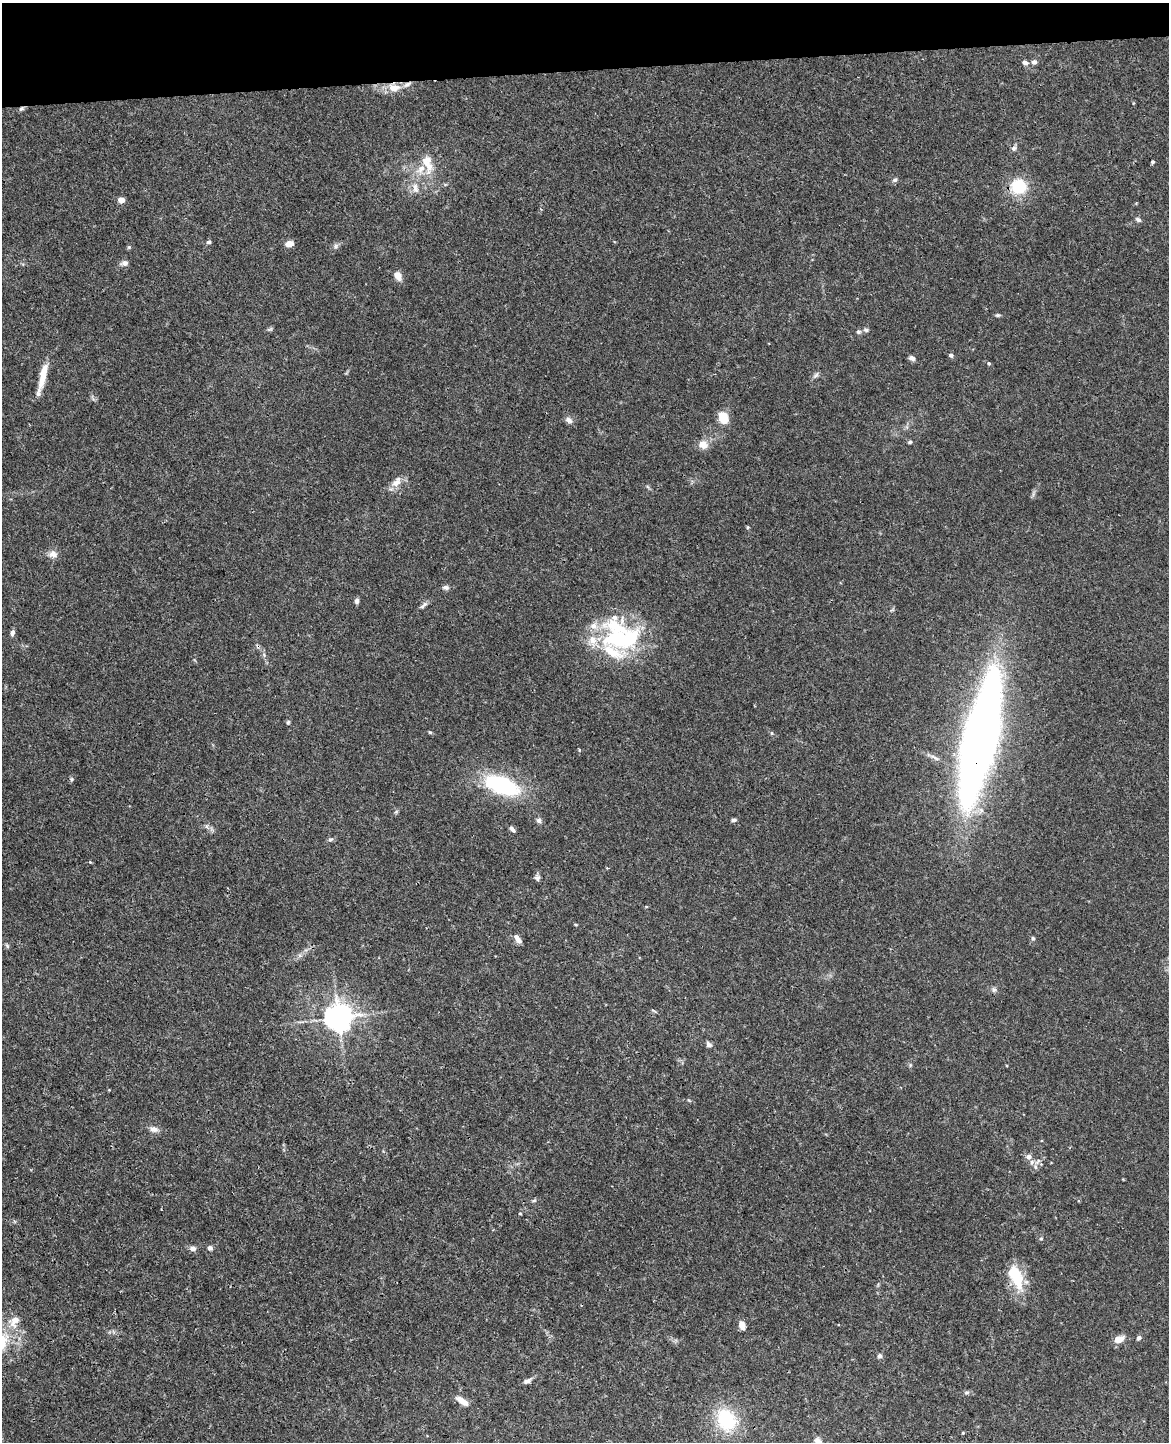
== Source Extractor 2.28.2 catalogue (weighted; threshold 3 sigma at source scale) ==
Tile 3 of 4 x 3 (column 3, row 1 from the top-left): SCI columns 2391-3557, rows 3028-4467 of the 4782 x 4720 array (HDU 1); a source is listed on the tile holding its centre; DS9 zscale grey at full resolution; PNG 1171 x 1444 px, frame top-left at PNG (2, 3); no overlay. Shown black and unused: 5% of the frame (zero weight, under 3 of 4 exposures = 6% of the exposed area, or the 3 px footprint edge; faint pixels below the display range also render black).
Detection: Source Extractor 2.28.2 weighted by HDU 2 'WHT'; one run over the whole footprint, this tile lists its part. Background 0.043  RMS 0.0031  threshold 0.0138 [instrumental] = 3 sigma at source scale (4.5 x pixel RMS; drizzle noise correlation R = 1.50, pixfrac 1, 0.05/0.05 arcsec/px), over >= 5 px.
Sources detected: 93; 2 inside a brighter object's white glare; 2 cosmic-ray / hot-pixel residue — not listed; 9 inside a brighter listed object's ellipse — not listed separately; the other 80 listed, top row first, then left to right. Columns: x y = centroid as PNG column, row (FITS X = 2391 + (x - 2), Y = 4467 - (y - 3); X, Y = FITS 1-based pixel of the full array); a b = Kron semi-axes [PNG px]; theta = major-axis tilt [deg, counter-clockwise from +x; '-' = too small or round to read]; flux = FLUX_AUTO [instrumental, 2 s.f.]
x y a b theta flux
1034 62 5 5 - 1.3
1025 63 7 6 - 1.3
394 88 16 10 -1 4
1014 148 8 6 71 0.84
426 162 34 14 -76 6.9
1153 162 4 3 - 0.56
895 180 8 6 43 0.69
1018 186 21 19 2 10
415 188 16 8 -82 2.4
121 200 5 4 - 4.2
1138 220 7 5 -23 0.81
209 242 6 5 - 0.6
289 244 9 6 13 2
336 246 7 6 - 0.77
129 247 5 5 - 0.43
124 263 8 6 7 1.4
398 276 10 8 -58 2.4
998 315 7 4 9 0.51
270 329 8 4 19 0.53
866 330 8 5 -17 0.68
858 332 7 6 - 0.69
951 355 5 5 - 0.87
912 358 7 6 - 1.2
989 363 4 4 - 0.48
816 375 11 4 51 0.8
43 376 30 7 77 5.8
723 418 11 8 -73 6.6
569 420 11 7 -35 1.3
910 442 5 4 - 0.54
703 445 12 10 -9 2.9
396 482 19 10 48 2.8
748 527 5 4 - 0.33
53 554 13 10 -5 2
445 587 9 6 -6 0.94
357 601 7 5 81 0.86
423 605 13 5 41 1.1
12 633 8 5 82 0.92
622 639 55 33 6 35
288 722 6 5 - 0.47
430 732 5 4 - 0.38
772 733 6 3 -71 0.38
983 741 124 26 78 260
935 757 17 5 -27 1.5
71 779 6 6 - 0.55
502 785 41 19 -21 29
396 812 6 4 19 0.39
539 820 7 6 - 0.96
734 820 6 5 - 0.69
512 829 9 5 -45 0.91
330 839 7 6 - 0.78
90 862 4 4 - 0.3
537 878 8 6 -80 0.94
576 925 5 3 - 0.34
517 938 12 5 -54 1.8
1033 938 6 5 - 0.5
7 946 7 5 -55 0.52
994 990 7 7 - 0.8
654 1011 8 3 -30 0.43
338 1017 8 8 - 390
709 1044 7 6 - 1
910 1065 6 5 - 0.45
154 1129 12 7 -14 1.7
1029 1157 7 6 - 1.6
1038 1161 12 5 46 1.2
534 1201 7 4 9 0.47
520 1213 5 3 - 0.27
1041 1239 5 3 - 0.33
210 1248 6 6 - 0.89
193 1249 6 6 - 1.6
1018 1279 31 18 -72 9.4
14 1321 20 12 63 4.5
742 1325 10 7 -74 2
1139 1338 6 5 - 0.75
1119 1339 12 8 22 2.8
880 1356 6 6 - 0.82
527 1381 12 6 27 1.2
967 1392 7 4 1 0.58
462 1401 17 6 -35 2.7
726 1420 26 21 -60 17
818 1442 12 7 -54 2.4
Overlapping masked pixels (flux is a lower limit): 1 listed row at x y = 983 741
Isophote crosses this tile's border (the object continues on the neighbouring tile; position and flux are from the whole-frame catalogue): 1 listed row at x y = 818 1442